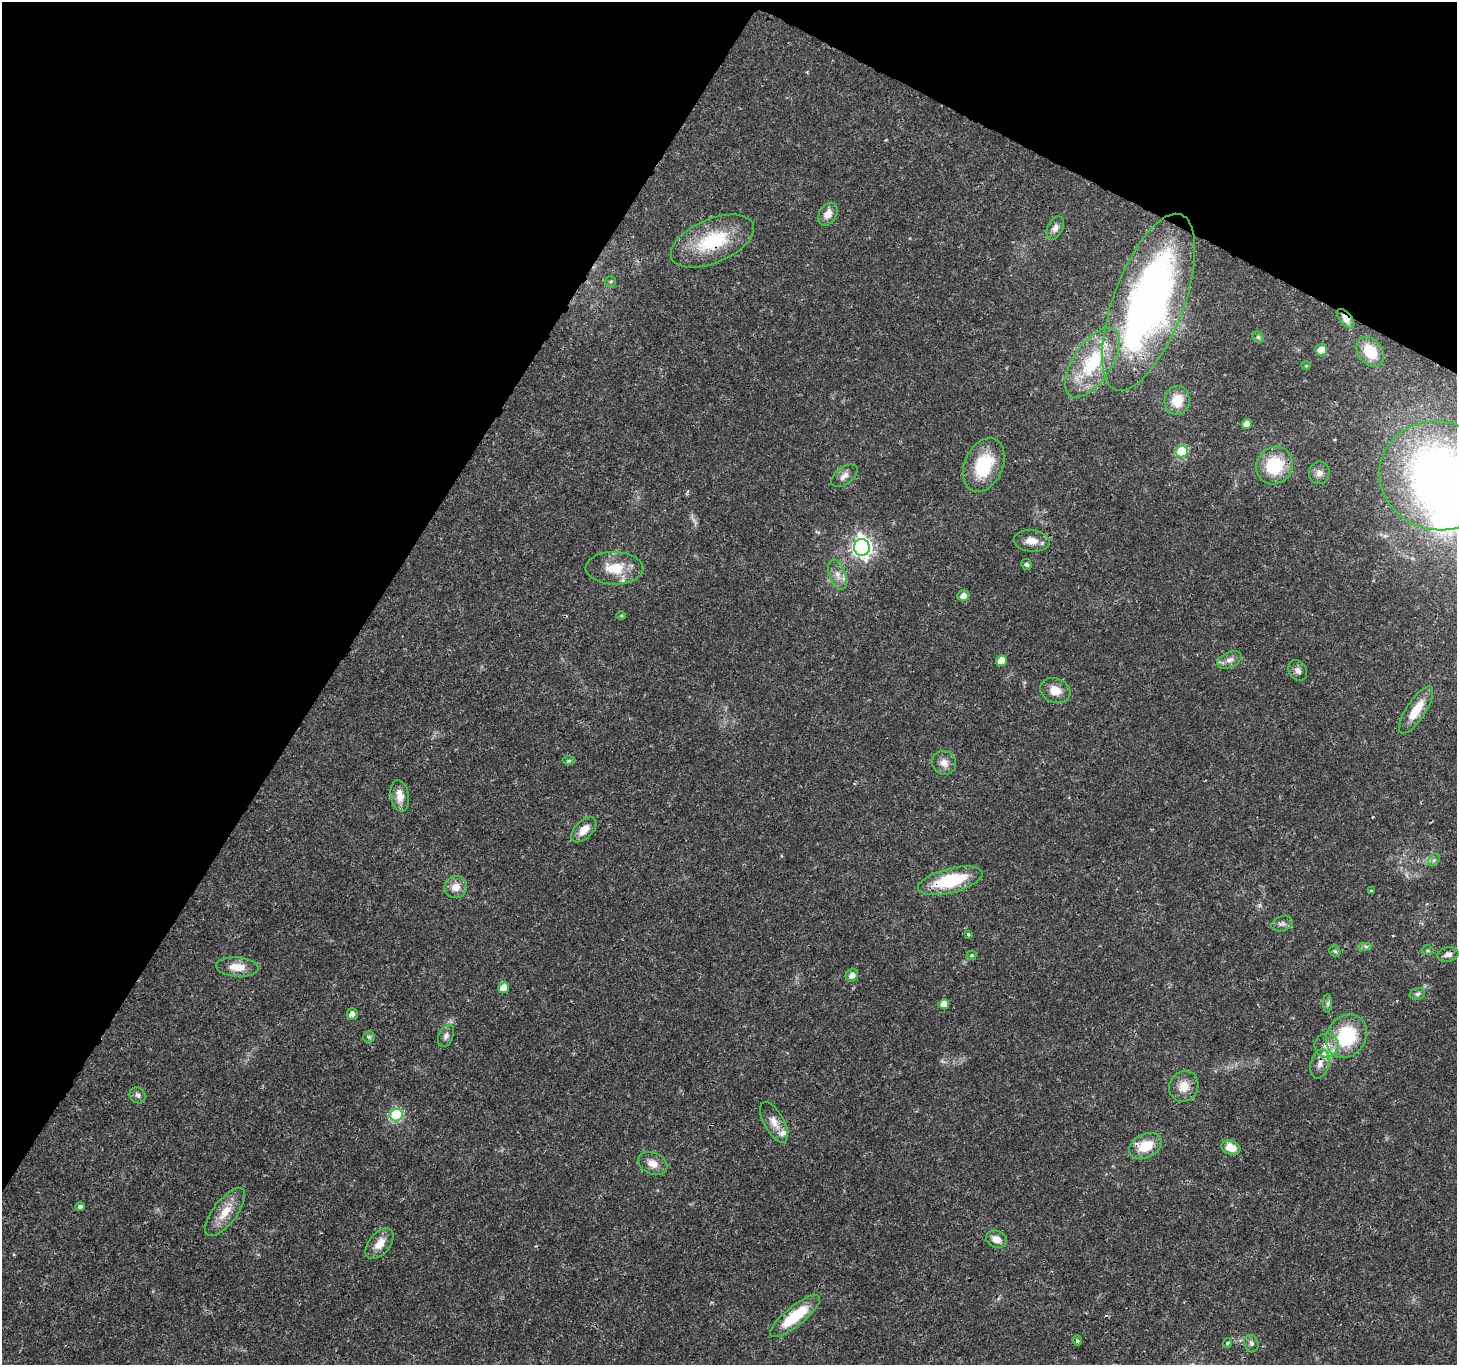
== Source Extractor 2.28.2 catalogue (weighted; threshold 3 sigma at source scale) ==
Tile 2 of 4 x 4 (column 2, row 1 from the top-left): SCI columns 1461-2915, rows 4289-5651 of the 5835 x 5916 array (HDU 1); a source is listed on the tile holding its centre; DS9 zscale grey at full resolution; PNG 1459 x 1367 px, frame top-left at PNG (2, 2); each listed source drawn as its Kron ellipse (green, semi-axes under 4 px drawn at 4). Shown black and unused: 29% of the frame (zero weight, under 3 of 4 exposures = <1% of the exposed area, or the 3 px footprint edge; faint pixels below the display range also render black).
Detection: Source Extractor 2.28.2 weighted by HDU 2 'WHT'; one run over the whole footprint, this tile lists its part. Background 0.0187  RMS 0.0017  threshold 0.00782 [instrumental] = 3 sigma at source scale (4.5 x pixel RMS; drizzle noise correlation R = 1.50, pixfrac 1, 0.0396/0.0396 arcsec/px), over >= 5 px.
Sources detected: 78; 2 inside a brighter object's white glare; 1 cosmic-ray / hot-pixel residue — neither listed nor drawn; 2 inside a brighter listed object's ellipse — not listed separately; the other 73 listed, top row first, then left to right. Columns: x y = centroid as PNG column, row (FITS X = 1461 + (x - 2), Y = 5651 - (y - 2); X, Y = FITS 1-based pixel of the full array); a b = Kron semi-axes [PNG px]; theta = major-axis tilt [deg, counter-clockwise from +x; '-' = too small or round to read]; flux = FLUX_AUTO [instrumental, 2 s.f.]
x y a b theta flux
828 214 12 8 59 1.6
1055 228 12 7 65 0.92
712 241 44 22 23 11
611 281 5 5 - 0.27
1148 302 94 35 70 92
1346 319 11 6 -51 1.3
1258 337 6 5 - 0.32
1321 350 6 5 - 2.4
1370 352 16 12 -52 4.7
1092 363 40 19 56 12
1306 366 5 3 - 0.16
1177 400 14 12 79 3.5
1247 424 5 4 - 1.1
1182 451 6 6 - 11
984 465 28 19 66 8.7
1274 465 19 17 54 7.7
1319 473 11 10 - 1.1
844 476 15 8 36 1.1
1438 476 59 54 -17 85
1032 541 18 10 -5 2.1
862 547 8 8 - 86
1027 564 6 5 - 0.41
614 568 29 16 -1 4.7
838 575 16 8 -70 1.4
963 596 6 5 - 1.2
621 615 5 3 - 0.18
1230 660 13 7 25 0.98
1002 661 5 5 - 2.7
1298 670 11 8 -56 0.82
1055 690 15 12 -20 2.3
1416 710 27 9 57 3.7
569 761 6 4 2 0.26
944 763 12 11 - 1.4
400 796 16 9 -80 2.1
584 830 15 8 45 1.9
1434 860 6 5 - 0.36
950 881 33 12 15 11
456 887 11 11 - 1.8
1371 891 3 3 - 0.23
1282 924 11 7 19 0.7
968 934 3 3 - 0.43
1366 947 7 4 0 0.37
1427 950 6 5 - 0.24
1335 951 6 5 - 0.29
1448 954 10 7 13 0.9
972 955 5 5 - 0.27
237 967 21 9 -5 2.5
852 975 6 6 - 1.1
504 988 5 5 - 2.6
1417 994 8 5 16 0.42
1328 1003 9 4 90 0.39
944 1004 5 5 - 1.6
352 1014 6 5 - 0.84
446 1036 12 7 66 0.74
1346 1036 23 19 55 11
369 1037 5 5 - 0.34
1327 1046 12 12 - 1.9
1320 1064 15 9 75 1.5
1184 1086 16 14 58 2.3
138 1095 8 7 - 0.6
396 1115 6 6 - 18
774 1122 22 10 -62 1.9
1146 1146 17 12 27 3.9
1231 1147 9 7 -20 2.5
653 1163 15 10 -24 1.7
80 1207 5 4 - 0.54
225 1212 29 12 52 3.3
996 1239 11 8 -22 1.5
380 1244 18 10 50 2.3
795 1316 31 9 39 7.5
1077 1340 5 4 - 0.34
1227 1343 5 4 - 0.3
1251 1343 8 7 - 0.58
Overlapping masked pixels (flux is a lower limit): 3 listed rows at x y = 712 241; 1346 319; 950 881
Isophote crosses this tile's border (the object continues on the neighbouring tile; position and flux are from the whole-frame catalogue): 1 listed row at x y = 1438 476